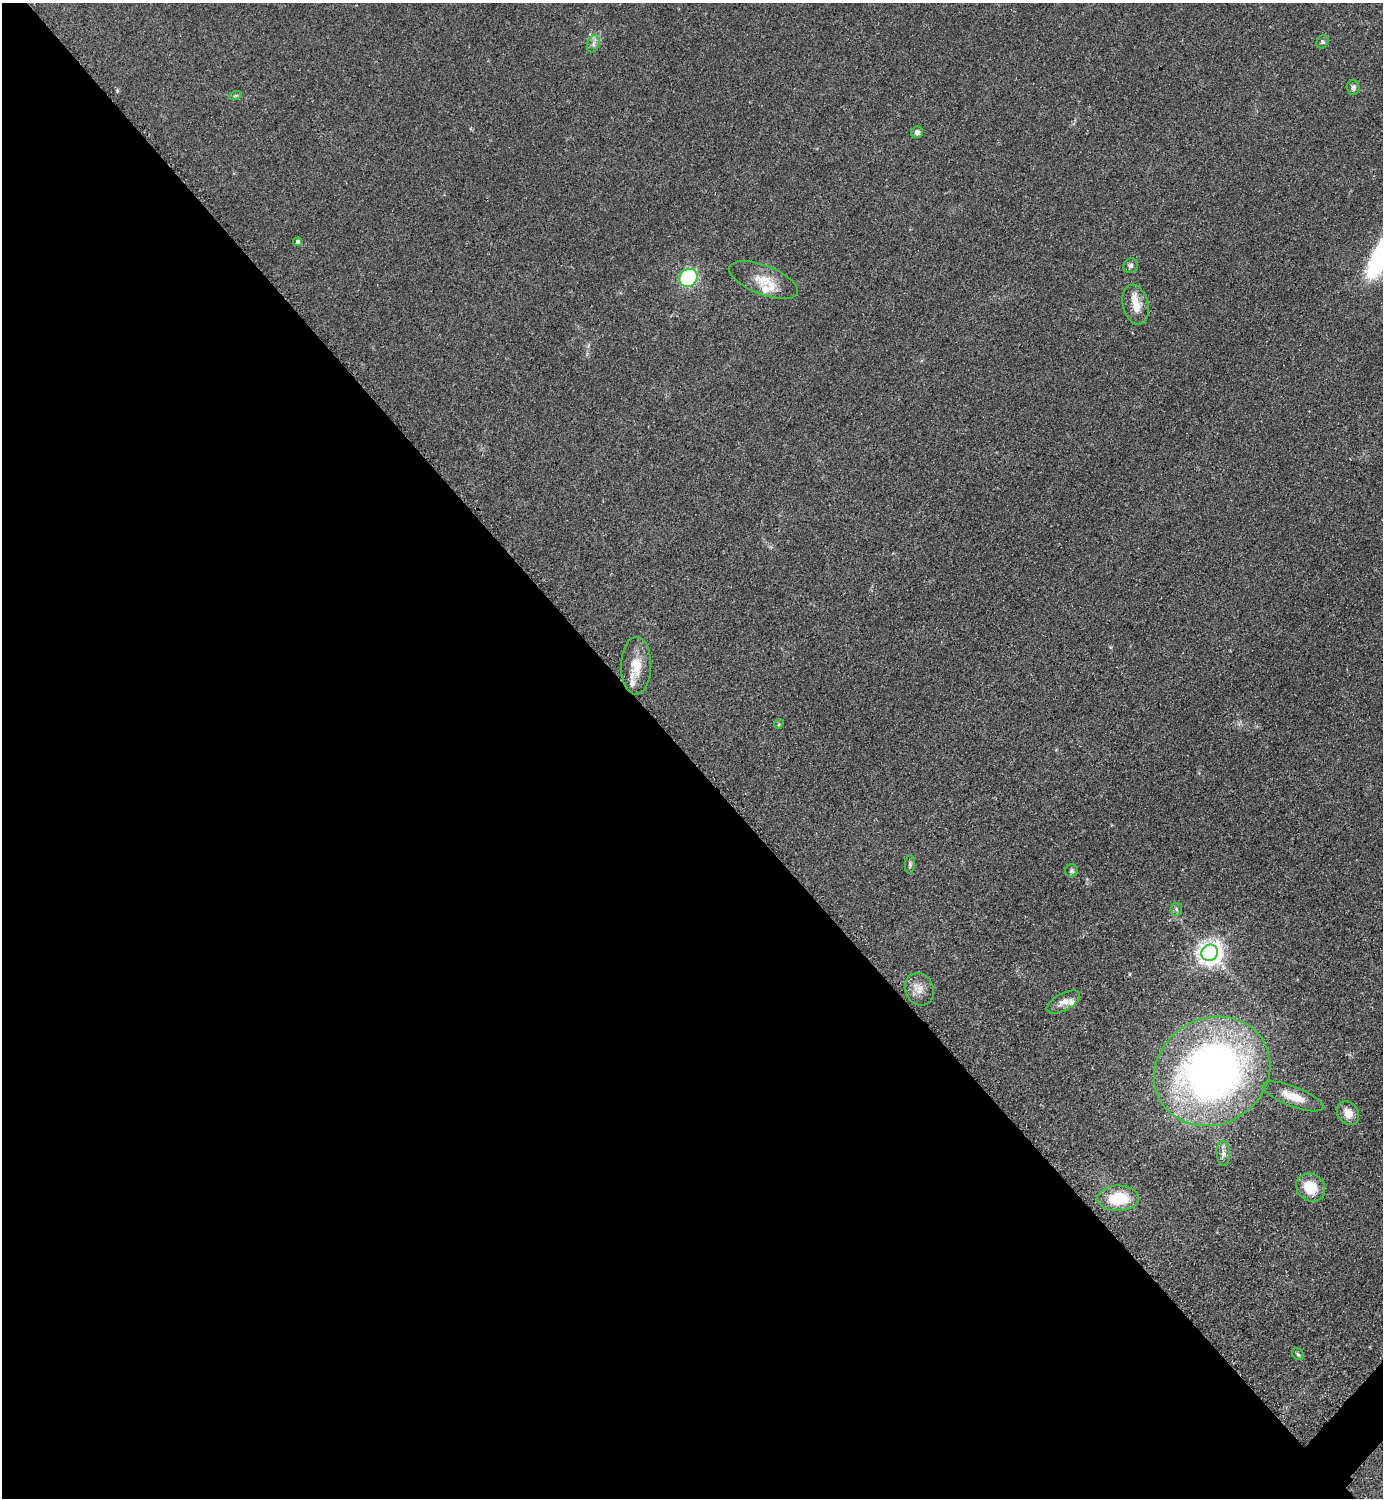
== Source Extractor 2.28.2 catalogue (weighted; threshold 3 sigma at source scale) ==
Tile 9 of 4 x 4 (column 1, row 3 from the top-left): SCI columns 314-1694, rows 1503-2998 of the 6005 x 6005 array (HDU 1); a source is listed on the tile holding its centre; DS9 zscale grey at full resolution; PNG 1385 x 1500 px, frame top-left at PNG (2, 3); each listed source drawn as its Kron ellipse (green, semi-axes under 4 px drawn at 4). Shown black and unused: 50% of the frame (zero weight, under 2 of 3 exposures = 1% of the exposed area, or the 3 px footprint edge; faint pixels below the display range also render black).
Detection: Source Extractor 2.28.2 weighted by HDU 2 'WHT'; one run over the whole footprint, this tile lists its part. Background 0.0797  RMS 0.0079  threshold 0.0354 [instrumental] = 3 sigma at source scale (4.5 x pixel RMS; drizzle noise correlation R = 1.50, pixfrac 1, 0.05/0.05 arcsec/px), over >= 5 px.
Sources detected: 29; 4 inside a brighter listed object's ellipse — not listed separately; the other 25 listed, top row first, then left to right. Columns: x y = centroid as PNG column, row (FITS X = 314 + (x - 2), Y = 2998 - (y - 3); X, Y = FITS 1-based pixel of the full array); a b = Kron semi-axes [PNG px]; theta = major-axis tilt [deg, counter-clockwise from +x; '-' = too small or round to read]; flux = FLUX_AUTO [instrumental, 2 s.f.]
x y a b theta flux
1322 42 7 5 55 1.5
593 44 9 6 74 2.7
1353 88 7 6 - 2.7
235 96 6 4 19 1.1
917 132 6 6 - 2.8
298 242 4 4 - 2.3
1131 266 8 7 - 2.1
688 278 10 8 42 52
764 280 36 14 -21 17
1135 305 20 12 -75 11
636 666 29 15 89 17
779 724 5 4 - 0.91
910 864 9 5 85 1.8
1071 871 6 6 - 1.7
1176 909 6 5 - 1.7
1210 953 8 8 - 630
919 989 17 14 -65 8.2
1063 1002 18 8 28 6.3
1212 1071 60 53 30 430
1293 1096 32 10 -21 14
1348 1113 13 10 -55 8.8
1223 1153 12 6 -86 4
1311 1187 15 13 -40 19
1118 1198 20 12 1 30
1298 1354 6 5 - 1.4
Unlisted compact peaks at least as high as the median listed source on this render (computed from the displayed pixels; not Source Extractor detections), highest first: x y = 117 91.